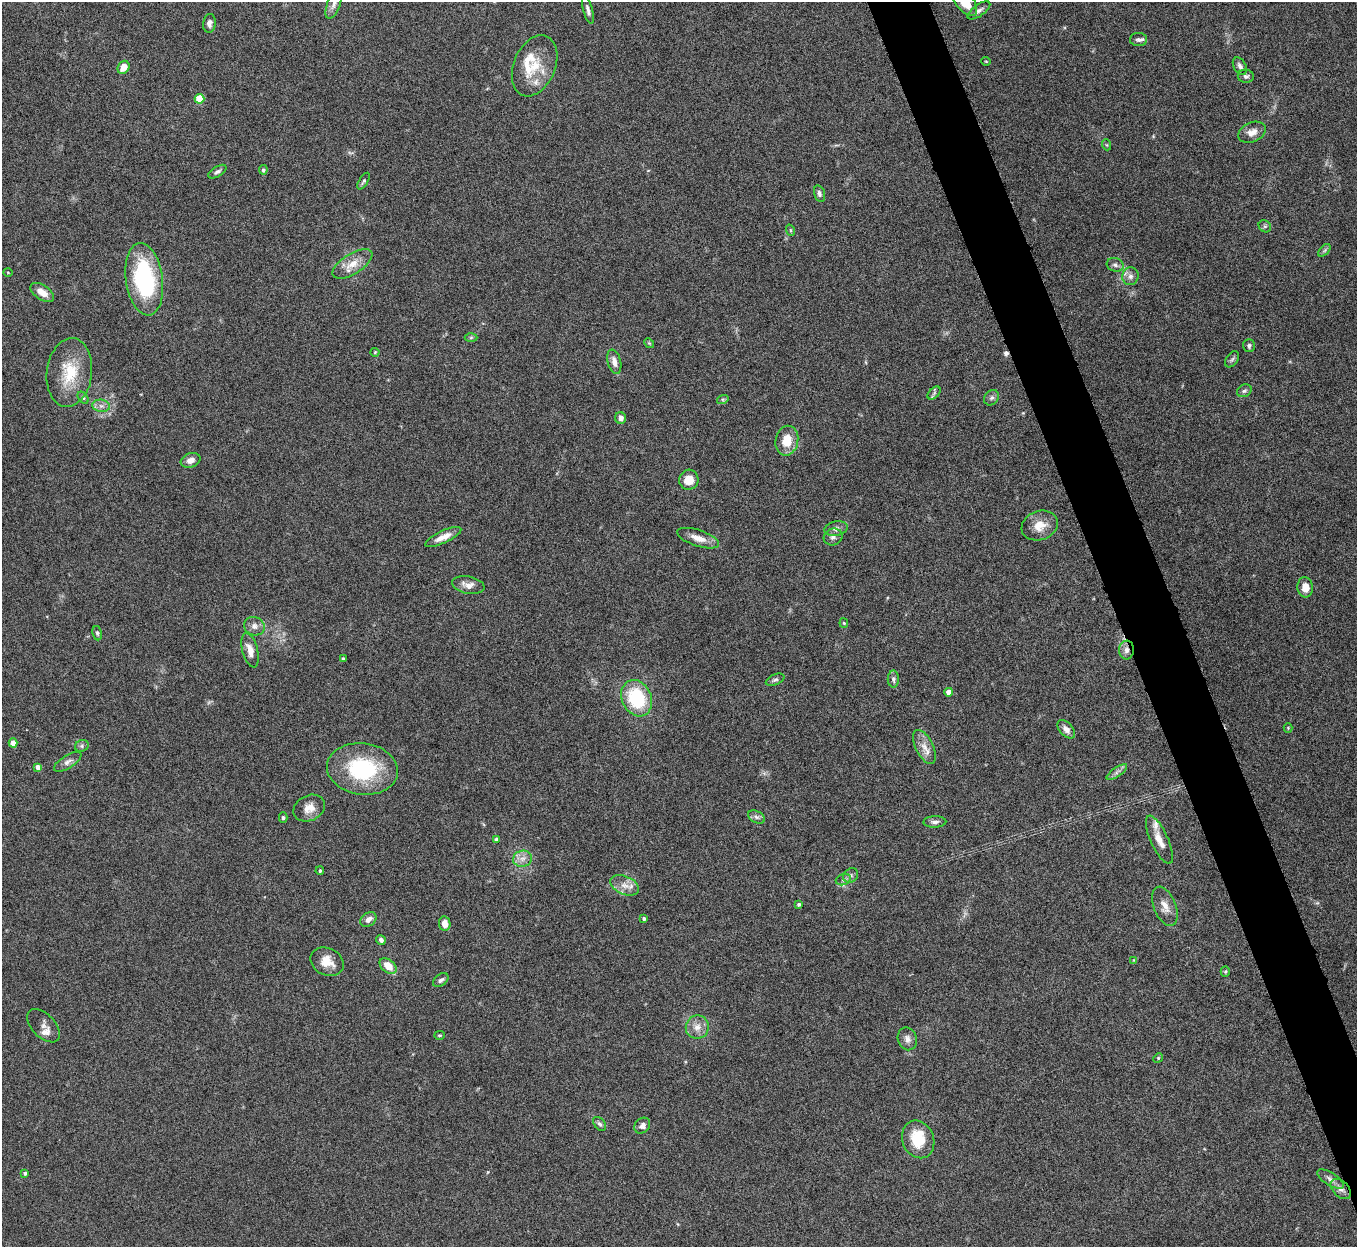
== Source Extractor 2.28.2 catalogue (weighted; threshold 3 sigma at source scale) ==
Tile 6 of 4 x 4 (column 2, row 2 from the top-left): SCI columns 1357-2711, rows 2641-3885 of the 5424 x 5404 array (HDU 1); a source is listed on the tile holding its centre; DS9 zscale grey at full resolution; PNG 1359 x 1249 px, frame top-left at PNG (2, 2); each listed source drawn as its Kron ellipse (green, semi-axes under 4 px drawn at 4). Shown black and unused: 4% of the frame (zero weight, under 5 of 10 exposures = <1% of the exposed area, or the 3 px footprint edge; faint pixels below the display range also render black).
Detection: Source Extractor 2.28.2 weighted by HDU 2 'WHT'; one run over the whole footprint, this tile lists its part. Background 0.161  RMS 0.0059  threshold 0.0241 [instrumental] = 3 sigma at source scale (4.09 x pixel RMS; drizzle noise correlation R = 1.36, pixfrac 0.8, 0.05/0.05 arcsec/px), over >= 5 px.
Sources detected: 111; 1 too faint to see at this stretch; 1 cosmic-ray / hot-pixel residue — neither listed nor drawn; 6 inside a brighter listed object's ellipse — not listed separately; the other 103 listed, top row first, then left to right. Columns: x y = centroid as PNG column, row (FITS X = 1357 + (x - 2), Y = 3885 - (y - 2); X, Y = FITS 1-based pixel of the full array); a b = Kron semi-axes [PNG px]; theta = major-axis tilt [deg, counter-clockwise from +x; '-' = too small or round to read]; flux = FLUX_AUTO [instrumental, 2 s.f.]
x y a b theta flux
965 2 16 8 -50 10
334 4 15 6 70 2.6
588 10 14 4 -75 2
979 10 13 5 35 2.2
209 23 9 6 84 2.3
1138 39 8 6 -2 1.6
986 61 5 3 - 0.41
535 66 32 21 68 17
1240 66 9 6 -59 2.1
123 67 7 5 55 5.6
1246 76 8 6 -4 1.5
200 99 5 5 - 17
1252 132 14 10 23 4.5
1107 145 5 3 - 0.57
263 170 4 4 - 1
217 172 10 5 31 1.4
364 181 9 4 59 1.1
819 194 8 5 -74 1.8
1265 226 7 5 -44 1.1
790 230 6 3 -71 0.62
1324 250 7 4 46 1.1
352 264 22 10 32 7.6
1115 265 8 7 - 1.7
8 272 5 3 - 0.45
1130 276 9 8 - 2.4
144 279 36 18 -82 64
42 292 13 7 -34 5.5
471 337 6 4 1 0.85
649 343 5 4 - 0.6
1249 346 6 6 - 1.4
375 352 4 4 - 0.56
1232 359 9 5 54 1.2
614 362 12 6 -76 3.8
69 373 34 22 83 21
1244 391 7 6 - 1.3
934 393 8 4 46 1.2
83 398 7 4 -53 0.94
992 398 8 6 49 1.7
723 399 6 4 17 0.74
101 406 9 6 -7 2.3
621 418 6 5 - 2.7
787 441 15 11 79 10
190 460 10 7 20 3.5
689 480 10 9 - 6.9
1040 526 18 14 19 8.6
836 529 12 7 11 2.4
443 537 20 6 25 5.3
833 537 9 8 - 2.1
698 538 22 8 -18 5.8
468 585 16 8 -11 4.5
1305 587 10 8 -84 6.2
844 623 4 4 - 0.55
254 626 10 9 - 3
97 633 7 4 -81 0.99
250 650 17 7 -75 4.9
1126 650 9 7 85 2.8
343 658 4 3 - 0.52
893 679 8 5 -89 1.4
775 680 10 5 24 1.3
949 692 4 4 - 4.8
637 698 19 14 -65 33
1288 728 4 4 - 0.52
1066 729 11 6 -47 2.9
13 743 4 4 - 5.1
82 746 7 5 22 1.3
924 747 18 9 -64 5.5
68 762 15 6 32 2.7
38 767 4 4 - 3.2
362 769 36 25 -8 47
1117 772 12 4 34 2
309 808 16 12 26 6.3
756 817 9 5 -27 1.7
283 818 5 4 - 0.77
935 822 11 5 2 1.9
497 840 4 4 - 1.7
1159 840 26 8 -65 6.3
523 859 9 8 - 3.4
320 871 4 3 - 0.82
851 875 8 6 45 1.8
843 880 8 5 18 1.5
625 885 15 9 -22 4.9
799 904 3 3 - 0.9
1165 906 21 11 -68 5.4
368 919 9 6 36 3.1
644 919 4 4 - 1.2
445 924 7 5 -81 4.5
381 940 5 4 - 1.6
1134 960 4 4 - 0.42
327 962 17 13 -26 7.7
388 966 9 6 -40 7.6
1225 972 5 4 - 0.74
441 980 9 5 37 1.6
43 1026 20 11 -46 4.3
697 1027 11 11 - 4.7
440 1035 5 4 - 0.74
907 1039 11 9 -70 2.9
1158 1058 5 4 - 0.65
600 1124 8 5 -50 1.4
642 1126 9 7 44 2.4
918 1139 19 15 -67 16
25 1173 4 3 - 1.3
1330 1179 15 6 -32 2.7
1341 1189 12 7 -46 3.2
Overlapping masked pixels (flux is a lower limit): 1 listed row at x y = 1126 650
Isophote crosses this tile's border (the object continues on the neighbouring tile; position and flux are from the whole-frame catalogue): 2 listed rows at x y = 965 2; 334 4